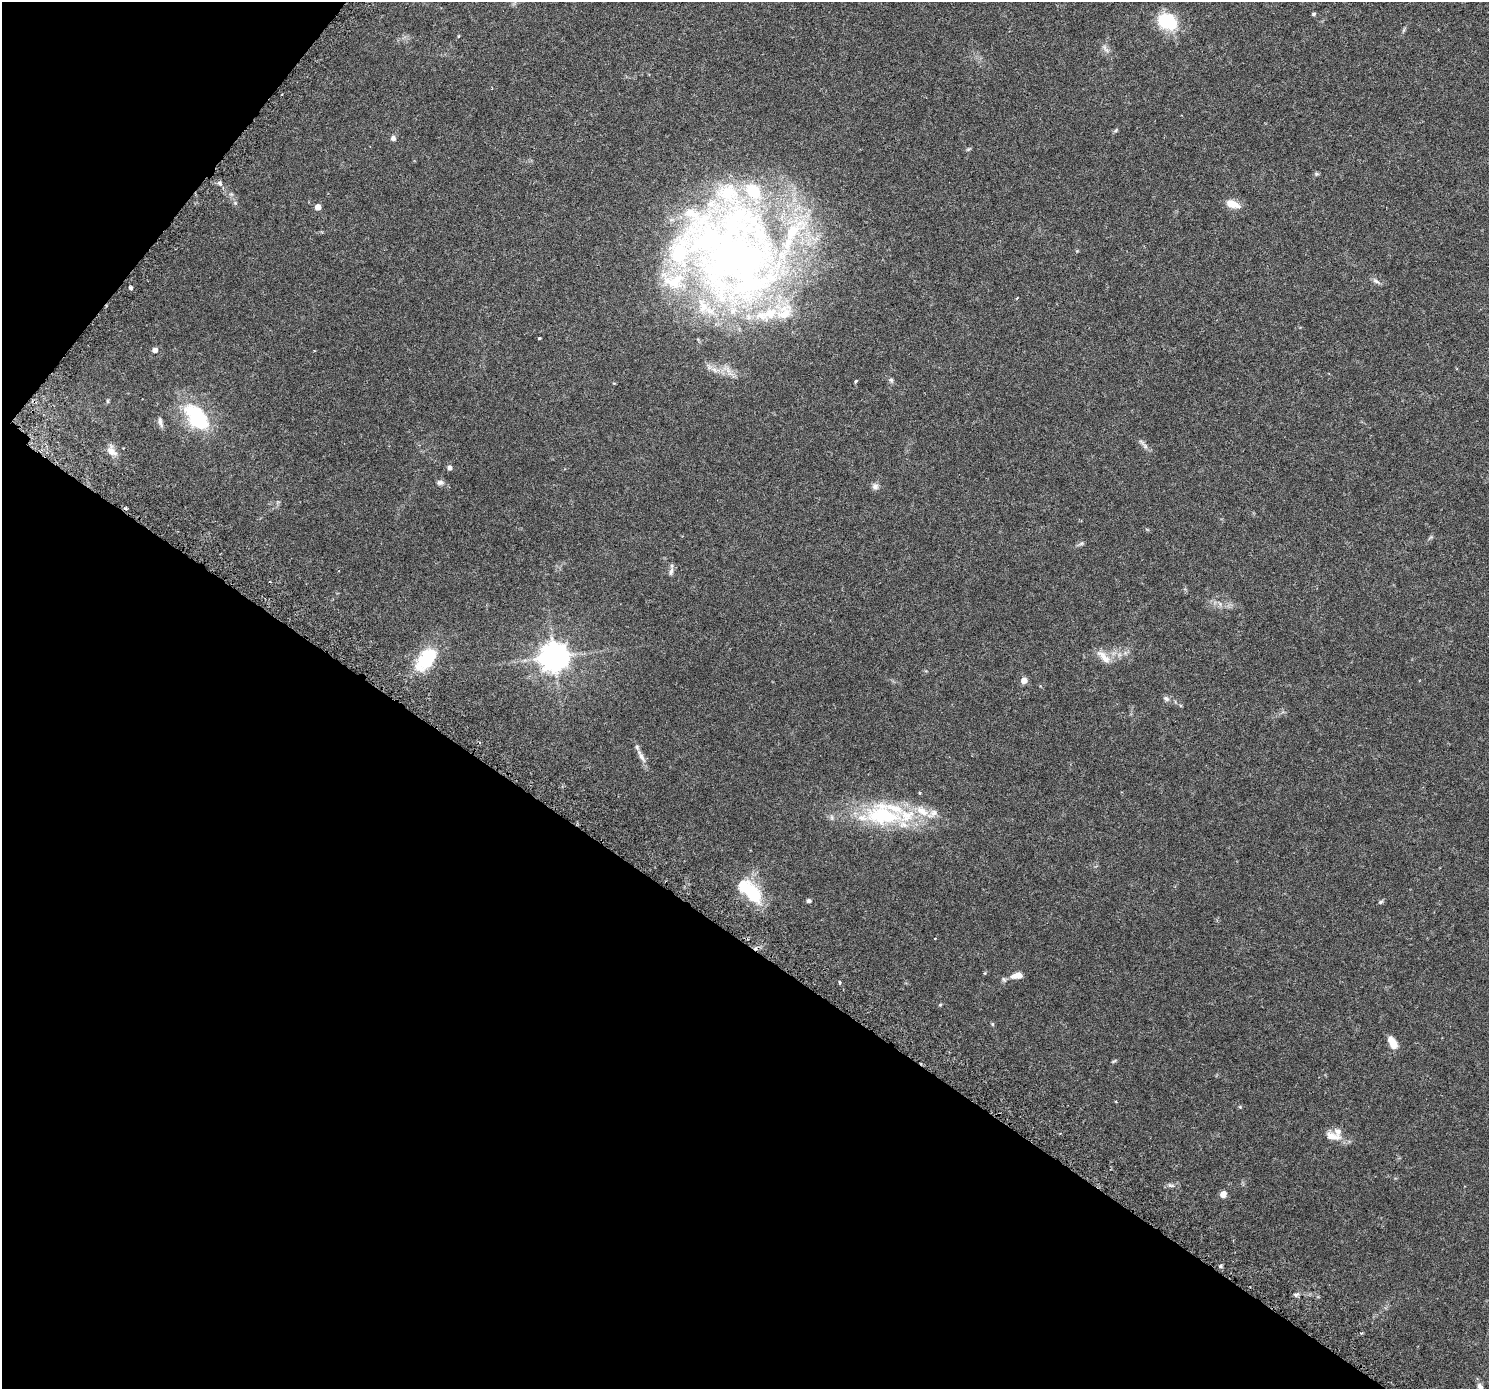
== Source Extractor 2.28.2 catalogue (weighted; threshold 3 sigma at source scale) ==
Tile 9 of 4 x 4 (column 1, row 3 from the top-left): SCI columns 54-1540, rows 1641-3027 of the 6063 x 6119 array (HDU 1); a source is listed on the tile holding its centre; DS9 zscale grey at full resolution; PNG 1491 x 1391 px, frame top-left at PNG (2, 2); no overlay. Shown black and unused: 36% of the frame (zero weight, under 3 of 6 exposures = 4% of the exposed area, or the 3 px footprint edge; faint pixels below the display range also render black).
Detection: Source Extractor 2.28.2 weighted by HDU 2 'WHT'; one run over the whole footprint, this tile lists its part. Background 0.0539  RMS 0.0027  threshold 0.0108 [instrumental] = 3 sigma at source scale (4.09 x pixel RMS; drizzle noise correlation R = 1.36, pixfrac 0.8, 0.0396/0.0396 arcsec/px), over >= 5 px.
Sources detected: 73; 1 inside a brighter object's white glare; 1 cosmic-ray / hot-pixel residue — not listed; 18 inside a brighter listed object's ellipse — not listed separately; the other 53 listed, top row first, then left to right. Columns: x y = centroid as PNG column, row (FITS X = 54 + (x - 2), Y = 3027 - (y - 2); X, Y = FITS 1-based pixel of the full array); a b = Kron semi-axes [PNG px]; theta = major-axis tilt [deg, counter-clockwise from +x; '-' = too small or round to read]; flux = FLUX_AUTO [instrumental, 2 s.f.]
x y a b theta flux
1313 14 5 4 - 0.33
1167 21 18 13 -22 14
458 36 4 3 - 0.18
1105 49 15 4 -57 0.86
1116 130 6 4 47 0.31
393 138 7 6 - 0.66
968 149 9 3 33 0.28
1316 174 7 5 -6 0.36
220 183 7 5 -46 0.56
1232 204 16 8 -19 2.8
318 207 5 4 - 1.8
737 260 124 105 -32 170
1376 281 12 5 -34 0.73
131 288 4 3 - 0.7
539 338 3 3 - 0.32
155 350 5 4 - 1.2
714 370 10 6 -51 1.1
891 380 6 6 - 0.44
856 381 3 3 - 0.5
107 401 6 4 90 0.27
198 421 28 20 -27 13
160 422 14 5 -76 0.8
1144 444 20 5 -48 0.88
112 451 17 9 -48 2
449 468 6 5 - 0.72
440 482 9 7 -1 0.72
875 486 9 8 - 0.9
1081 543 8 5 28 0.51
671 571 11 5 79 0.79
554 657 9 8 - 340
1104 657 24 9 -47 2.4
426 660 33 18 51 11
1024 680 7 7 - 1.3
1166 699 8 6 -32 0.68
641 756 23 6 -61 1.4
933 813 12 9 20 1.5
882 815 52 29 -9 22
750 891 37 17 -43 11
809 901 5 5 - 0.51
1381 902 8 4 38 0.39
935 938 3 2 - 0.16
1017 976 15 8 8 2
840 983 5 3 - 0.35
940 1005 4 4 - 0.25
992 1024 5 4 - 0.27
1393 1043 14 7 -61 2.9
1114 1061 9 3 29 0.28
1116 1102 4 3 - 0.17
1332 1136 23 11 -12 2.7
1170 1185 9 5 -26 0.53
1223 1194 6 6 - 1.6
1220 1266 5 4 - 0.35
1480 1387 10 7 -59 0.97
Isophote crosses this tile's border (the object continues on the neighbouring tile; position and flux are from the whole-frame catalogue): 1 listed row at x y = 1480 1387